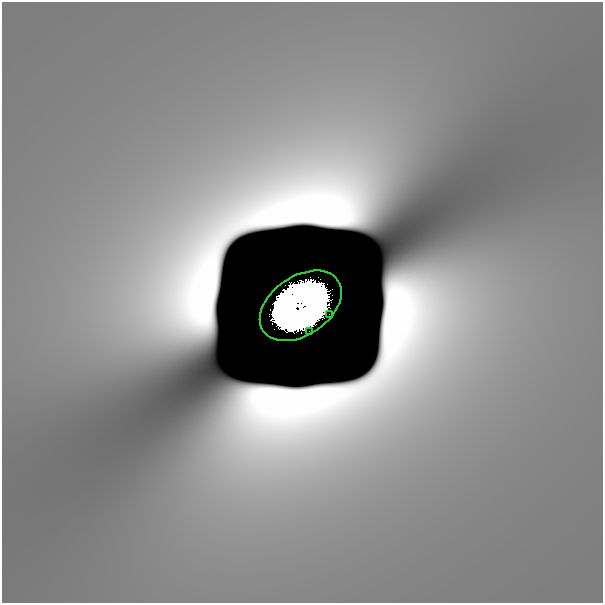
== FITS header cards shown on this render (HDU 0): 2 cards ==
NAXIS1  =                  601
NAXIS2  =                  601

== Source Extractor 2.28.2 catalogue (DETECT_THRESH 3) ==
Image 601 x 601 px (HDU 0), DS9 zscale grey, 1 PNG px = 1 image px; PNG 605 x 605 px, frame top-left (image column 1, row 601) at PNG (2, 2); each listed source drawn as its Kron ellipse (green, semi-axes under 4 px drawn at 4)
Background 3.51e-09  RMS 1.0e-09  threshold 3.15e-09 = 3 sigma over >= 5 px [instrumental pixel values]
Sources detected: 7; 4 with non-positive FLUX_AUTO (blend fragments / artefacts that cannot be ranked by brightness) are neither listed nor drawn; the other 3 listed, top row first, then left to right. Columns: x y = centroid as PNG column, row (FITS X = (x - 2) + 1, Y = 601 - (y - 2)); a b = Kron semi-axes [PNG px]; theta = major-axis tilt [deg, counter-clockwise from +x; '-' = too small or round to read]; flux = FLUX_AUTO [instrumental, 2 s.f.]
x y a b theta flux
301 306 45 29 34 44
329 314 2 2 - 0.0053
309 331 2 2 - 0.0029
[4 non-positive-flux detections neither listed nor drawn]